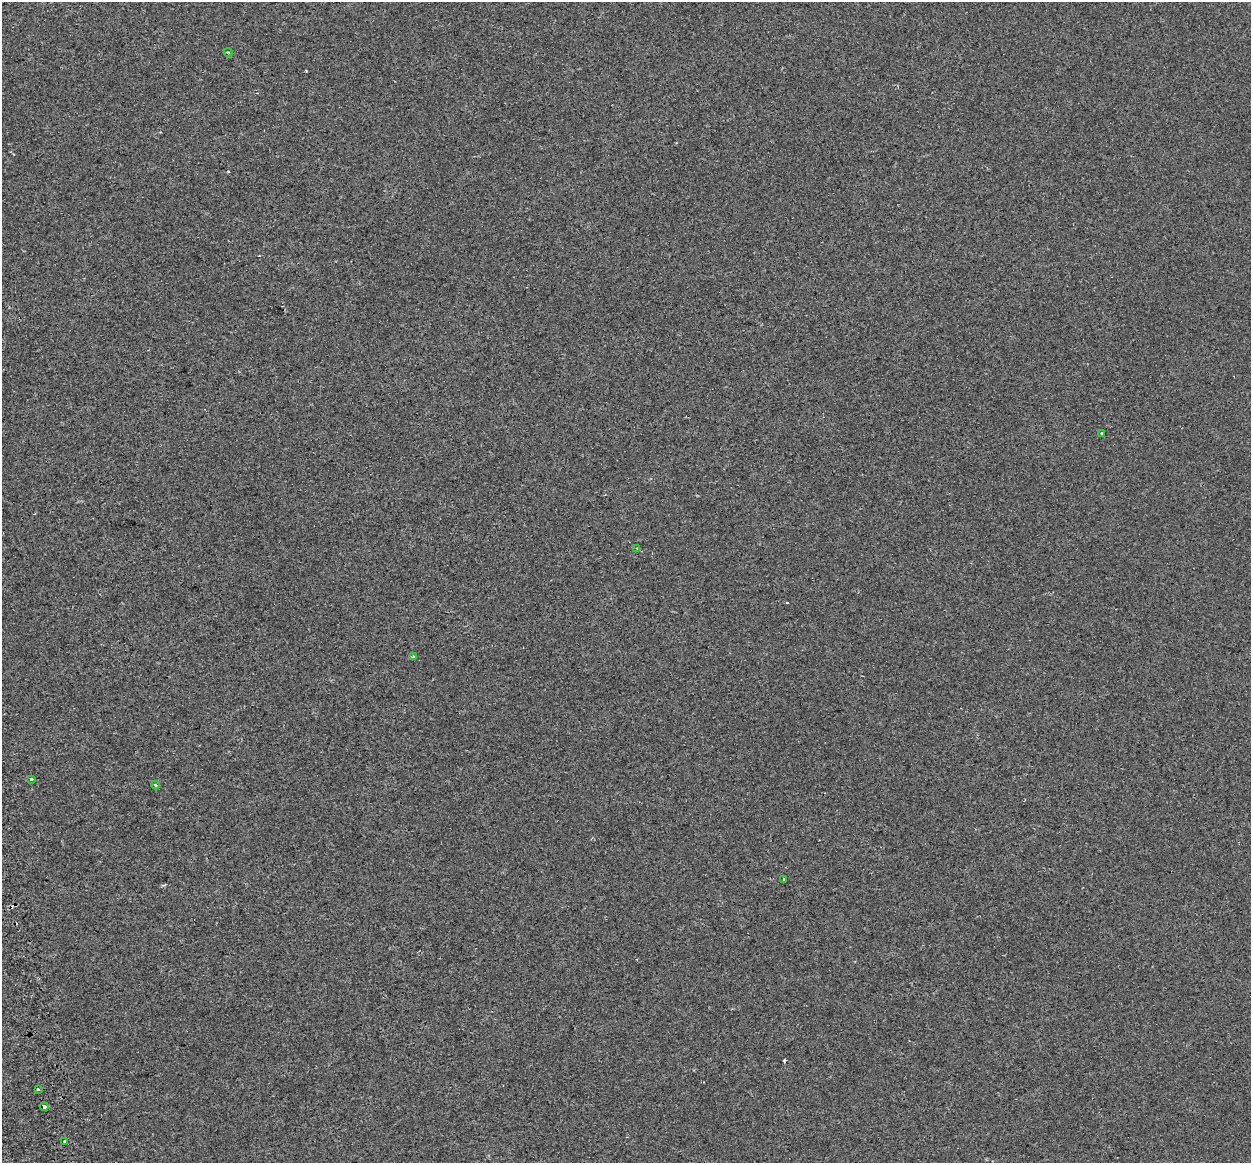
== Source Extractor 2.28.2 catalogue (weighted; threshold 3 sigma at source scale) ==
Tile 7 of 4 x 4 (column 3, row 2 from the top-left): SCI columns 2588-3836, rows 2497-3657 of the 5171 x 4948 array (HDU 1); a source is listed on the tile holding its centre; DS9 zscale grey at full resolution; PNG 1253 x 1165 px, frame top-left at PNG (2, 2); each listed source drawn as its Kron ellipse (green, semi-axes under 4 px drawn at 4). Shown black and unused: <1% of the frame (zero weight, under 2 of 3 exposures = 7% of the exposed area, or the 3 px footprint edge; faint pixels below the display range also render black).
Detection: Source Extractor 2.28.2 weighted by HDU 2 'WHT'; one run over the whole footprint, this tile lists its part. Background -4.26e-04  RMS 0.0045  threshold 0.0203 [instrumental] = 3 sigma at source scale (4.5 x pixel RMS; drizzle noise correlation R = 1.50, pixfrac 1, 0.0396/0.0396 arcsec/px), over >= 5 px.
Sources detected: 11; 1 cosmic-ray / hot-pixel residue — neither listed nor drawn; the other 10 listed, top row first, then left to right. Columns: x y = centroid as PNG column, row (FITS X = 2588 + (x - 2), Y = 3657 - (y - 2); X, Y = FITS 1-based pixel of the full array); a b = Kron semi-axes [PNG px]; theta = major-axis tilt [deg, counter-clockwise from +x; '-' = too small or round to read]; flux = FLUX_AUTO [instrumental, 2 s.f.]
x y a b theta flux
228 52 4 3 - 0.41
1101 433 3 2 - 1.6
637 548 3 3 - 0.35
413 657 3 3 - 2.2
31 779 3 3 - 2.9
155 785 4 3 - 0.69
784 880 3 2 - 0.62
38 1089 3 2 - 1.2
44 1107 4 3 - 3.9
65 1142 4 3 - 1